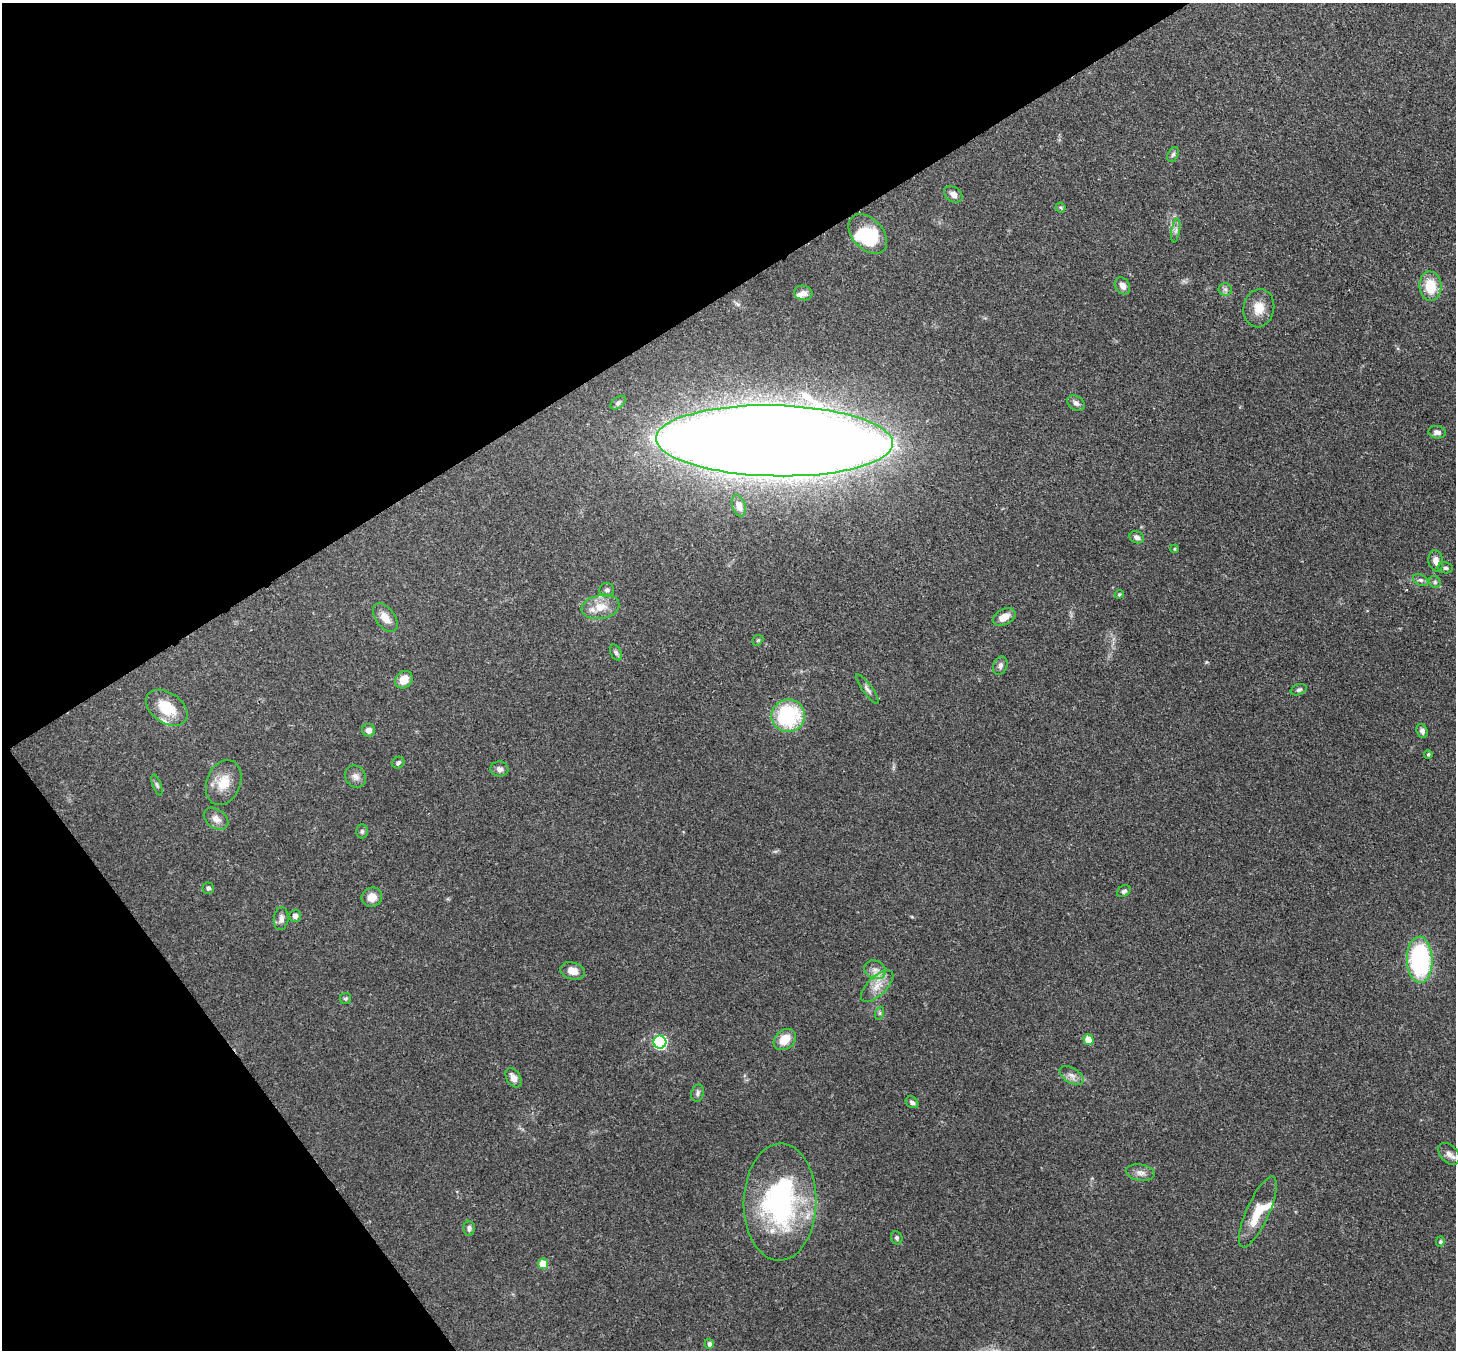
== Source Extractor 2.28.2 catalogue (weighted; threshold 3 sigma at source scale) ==
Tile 5 of 4 x 4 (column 1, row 2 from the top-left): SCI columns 79-1532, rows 2903-4250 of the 5971 x 5944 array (HDU 1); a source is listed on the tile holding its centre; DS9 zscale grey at full resolution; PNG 1458 x 1352 px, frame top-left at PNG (2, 3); each listed source drawn as its Kron ellipse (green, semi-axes under 4 px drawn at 4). Shown black and unused: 30% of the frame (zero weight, under 3 of 4 exposures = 7% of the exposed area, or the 3 px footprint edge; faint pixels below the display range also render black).
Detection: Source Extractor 2.28.2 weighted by HDU 2 'WHT'; one run over the whole footprint, this tile lists its part. Background 0.179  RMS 0.0049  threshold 0.022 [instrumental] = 3 sigma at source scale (4.5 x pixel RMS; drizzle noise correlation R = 1.50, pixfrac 1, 0.05/0.05 arcsec/px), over >= 5 px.
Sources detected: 76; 2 inside a brighter object's white glare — neither listed nor drawn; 3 inside a brighter listed object's ellipse — not listed separately; the other 71 listed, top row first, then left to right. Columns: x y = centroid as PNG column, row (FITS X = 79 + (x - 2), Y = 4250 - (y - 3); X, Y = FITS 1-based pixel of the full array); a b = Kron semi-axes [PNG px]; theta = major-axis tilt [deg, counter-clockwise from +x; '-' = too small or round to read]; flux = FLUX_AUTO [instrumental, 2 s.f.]
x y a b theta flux
1173 154 8 5 62 1.1
953 194 10 7 -34 2.8
1060 207 5 5 - 0.82
1176 230 12 3 80 1.4
868 234 23 15 -47 23
1122 286 9 7 -55 2.9
1430 286 15 11 -85 13
1225 289 7 6 - 1.3
803 293 9 7 -12 2.4
1259 308 19 15 79 7.7
618 403 9 5 38 1.1
1076 403 10 7 -37 1.8
1437 432 9 6 -7 1.9
774 441 118 35 -1 2600
739 506 11 6 -73 3
1137 537 7 6 - 1.6
1175 549 4 3 - 0.6
1436 561 10 7 -80 3.5
1445 568 7 5 -10 1.2
1421 580 8 5 -25 1.3
1435 582 6 5 - 0.99
607 590 7 7 - 1.4
1119 594 4 4 - 0.51
600 607 19 12 11 7.8
1004 617 12 7 29 4.8
385 618 16 9 -54 5.3
758 640 6 4 43 0.65
616 653 8 5 -63 1.2
1000 666 9 7 69 1.8
404 680 9 8 - 6.4
867 689 18 5 -54 1.9
1299 690 8 5 20 1.1
167 708 23 15 -34 15
788 716 17 16 - 37
369 730 6 6 - 2.8
1422 731 7 5 -70 1.8
1428 754 4 4 - 0.78
398 763 6 5 - 1.1
499 769 9 7 -7 2
355 777 12 10 -51 2.8
224 782 23 16 68 9.6
157 785 11 4 -70 1
216 819 13 9 -37 3.4
362 831 7 6 - 0.96
208 888 5 5 - 1
1124 891 7 5 33 1.3
372 897 10 9 - 4.7
295 916 6 6 - 2
281 919 11 7 84 2.6
1420 960 23 13 -89 73
875 970 11 9 -25 3.2
573 971 12 8 -17 5.1
877 986 20 9 44 6
345 999 5 5 - 0.85
880 1013 6 4 72 0.78
785 1039 12 9 40 7.8
1089 1039 5 5 - 9.4
660 1042 6 6 - 71
1071 1075 13 7 -33 2.9
513 1078 10 6 -59 3.5
698 1093 9 6 74 1.3
912 1102 7 5 -39 1.6
1449 1154 12 8 -47 2.8
1140 1173 14 8 -10 2.9
780 1202 58 36 89 89
1258 1212 38 11 66 12
469 1228 8 5 -88 1.6
897 1238 7 5 -65 1.1
1440 1242 5 4 - 0.62
543 1264 5 5 - 13
709 1344 5 4 - 1.7
Overlapping masked pixels (flux is a lower limit): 1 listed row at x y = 774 441